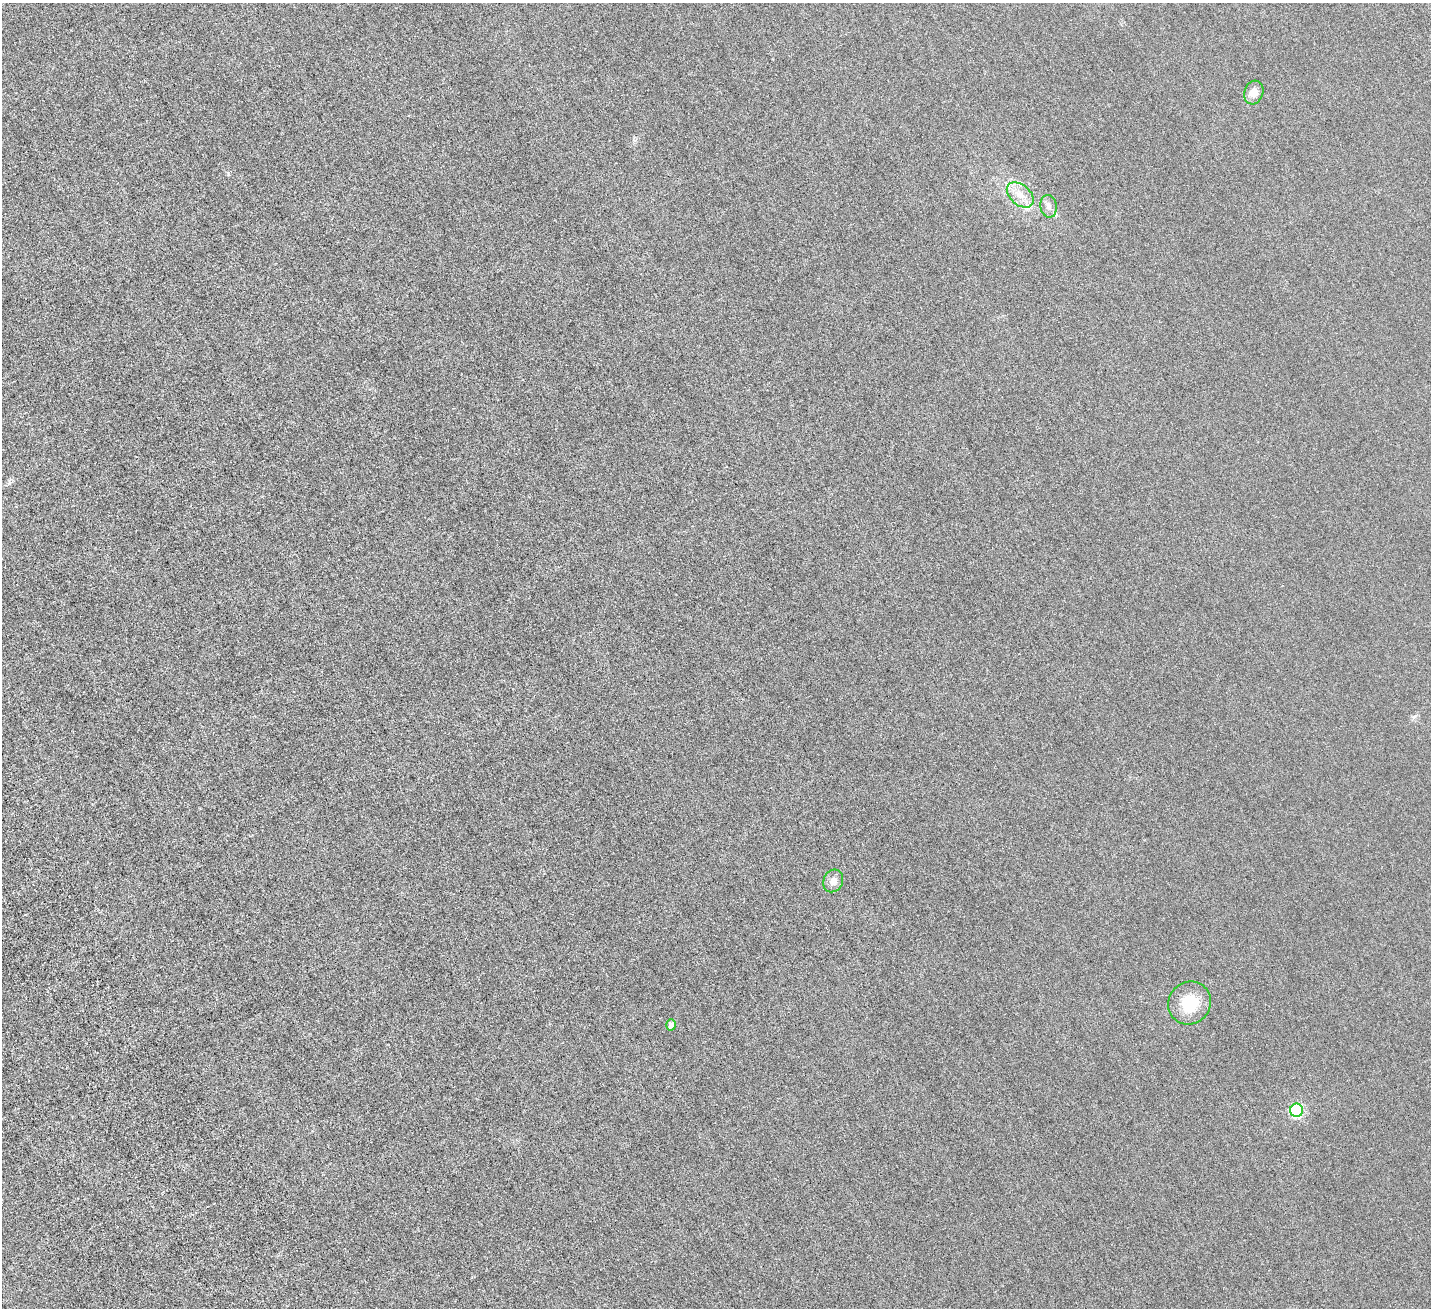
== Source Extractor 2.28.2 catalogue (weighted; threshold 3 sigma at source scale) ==
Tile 7 of 4 x 4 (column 3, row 2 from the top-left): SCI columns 3164-4592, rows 3092-4397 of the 6329 x 6320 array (HDU 1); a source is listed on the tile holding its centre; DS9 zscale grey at full resolution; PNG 1433 x 1310 px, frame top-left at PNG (2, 3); each listed source drawn as its Kron ellipse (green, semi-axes under 4 px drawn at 4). Nothing masked; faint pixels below the display range render black.
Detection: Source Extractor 2.28.2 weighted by HDU 2 'WHT'; one run over the whole footprint, this tile lists its part. Background 0.00255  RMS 0.002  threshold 0.00836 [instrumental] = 3 sigma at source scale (4.09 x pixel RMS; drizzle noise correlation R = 1.36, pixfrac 0.8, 0.05/0.05 arcsec/px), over >= 5 px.
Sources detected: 9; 2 inside a brighter listed object's ellipse — not listed separately; the other 7 listed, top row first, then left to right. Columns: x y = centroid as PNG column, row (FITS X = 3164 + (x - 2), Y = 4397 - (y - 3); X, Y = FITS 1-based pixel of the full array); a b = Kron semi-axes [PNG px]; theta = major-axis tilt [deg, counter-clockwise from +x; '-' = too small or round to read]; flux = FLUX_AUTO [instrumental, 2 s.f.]
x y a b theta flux
1254 92 12 9 73 1.4
1020 195 15 10 -40 1.9
1049 206 11 8 -78 0.82
833 881 11 9 64 1.2
1190 1003 22 21 - 5
671 1025 6 5 - 0.84
1296 1110 6 6 - 15